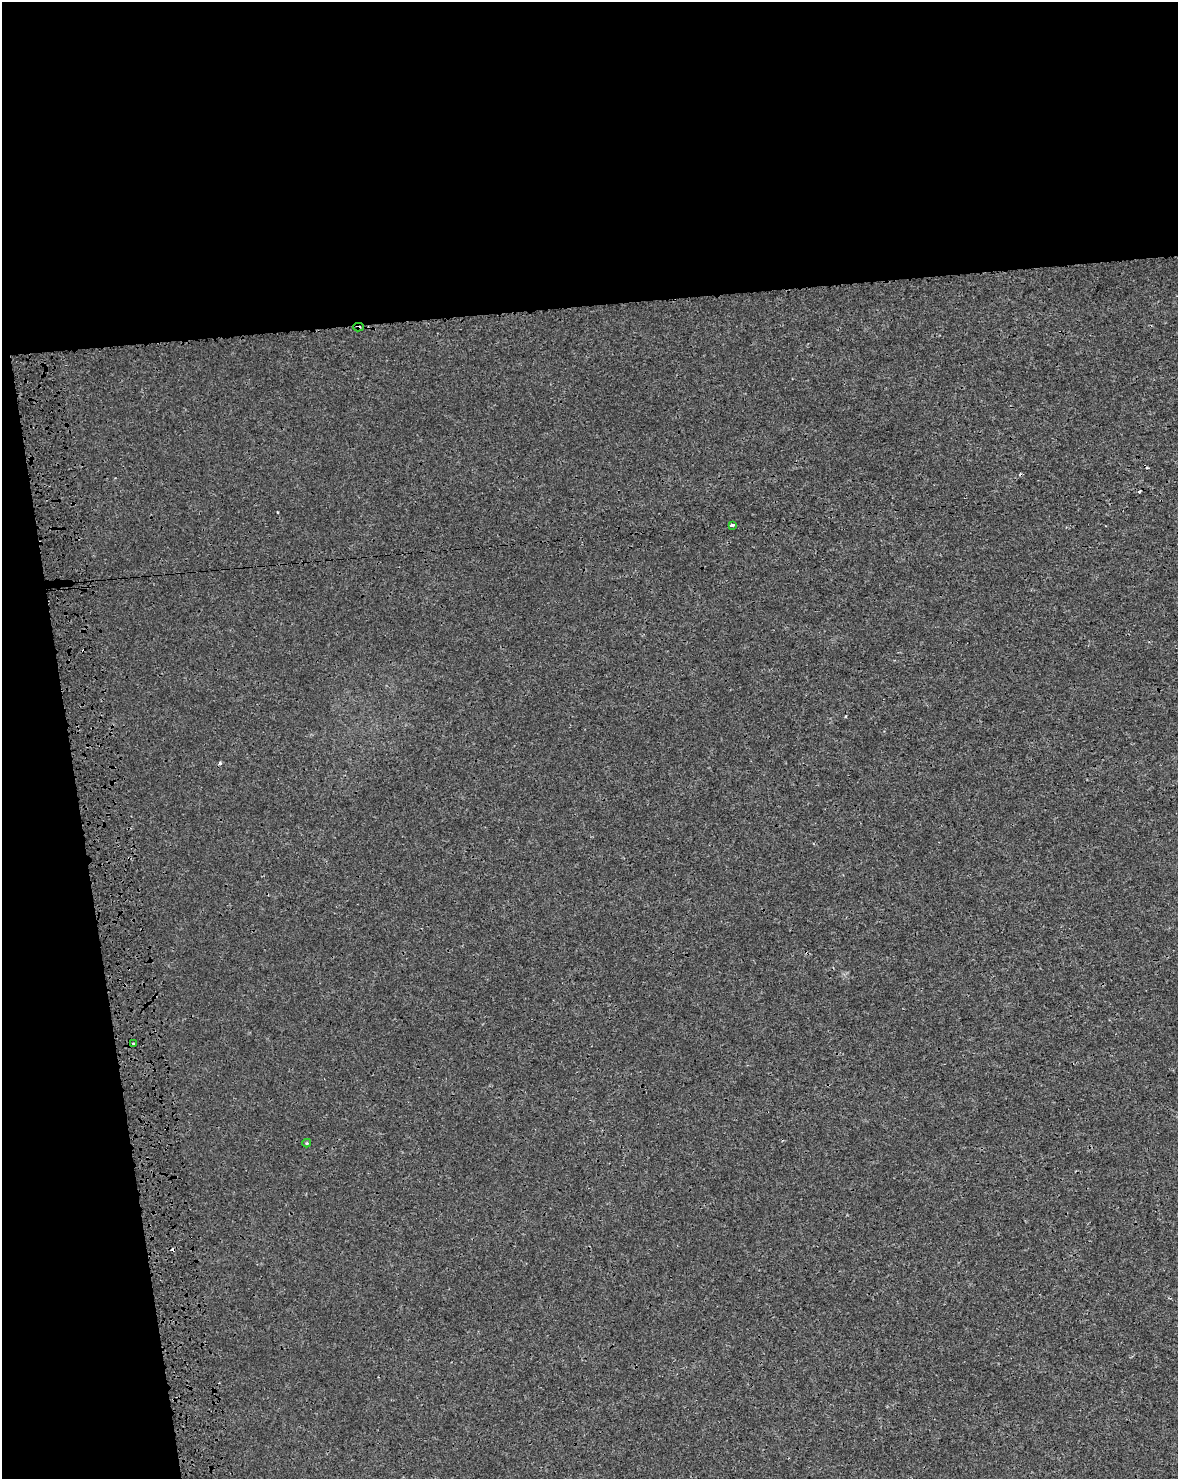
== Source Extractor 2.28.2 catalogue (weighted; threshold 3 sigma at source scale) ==
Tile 1 of 4 x 3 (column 1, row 1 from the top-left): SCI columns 122-1297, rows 3002-4478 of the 4950 x 4571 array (HDU 1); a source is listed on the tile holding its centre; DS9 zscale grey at full resolution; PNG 1180 x 1481 px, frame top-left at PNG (2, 2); each listed source drawn as its Kron ellipse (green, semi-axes under 4 px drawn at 4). Shown black and unused: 27% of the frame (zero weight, under 3 of 4 exposures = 7% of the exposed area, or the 3 px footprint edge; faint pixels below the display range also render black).
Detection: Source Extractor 2.28.2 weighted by HDU 2 'WHT'; one run over the whole footprint, this tile lists its part. Background 1.67e-04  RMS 0.0017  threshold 0.00749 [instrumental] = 3 sigma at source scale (4.5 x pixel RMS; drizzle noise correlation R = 1.50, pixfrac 1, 0.0396/0.0396 arcsec/px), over >= 5 px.
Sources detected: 8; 4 cosmic-ray / hot-pixel residue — neither listed nor drawn; the other 4 listed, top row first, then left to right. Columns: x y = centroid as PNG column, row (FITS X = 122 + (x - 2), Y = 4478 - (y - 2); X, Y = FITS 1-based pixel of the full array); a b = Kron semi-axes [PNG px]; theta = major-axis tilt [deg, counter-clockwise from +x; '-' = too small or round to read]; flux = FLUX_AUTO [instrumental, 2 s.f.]
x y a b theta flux
358 327 5 2 - 0.69
732 525 3 3 - 0.83
133 1043 3 2 - 0.15
307 1143 4 4 - 0.17
Overlapping masked pixels (flux is a lower limit): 1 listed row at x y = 358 327